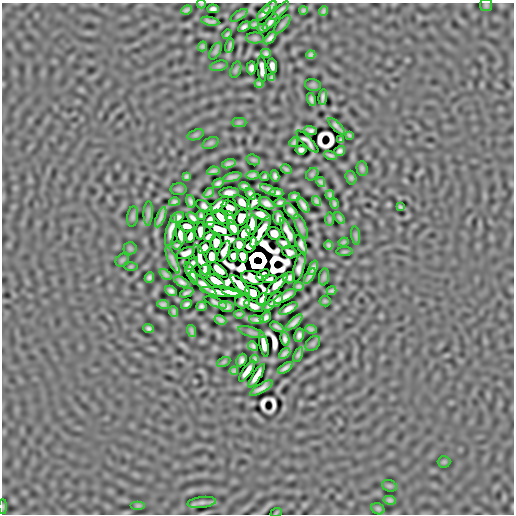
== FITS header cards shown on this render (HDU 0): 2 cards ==
NAXIS1  =                  512
NAXIS2  =                  512

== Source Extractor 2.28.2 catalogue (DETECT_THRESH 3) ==
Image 512 x 512 px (HDU 0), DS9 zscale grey, 1 PNG px = 1 image px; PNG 516 x 516 px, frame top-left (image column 1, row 512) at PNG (2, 3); each listed source drawn as its Kron ellipse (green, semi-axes under 4 px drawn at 4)
Background 3.43e-06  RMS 3.1e-04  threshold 9.20e-04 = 3 sigma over >= 5 px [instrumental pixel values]
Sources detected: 221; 15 with non-positive FLUX_AUTO (blend fragments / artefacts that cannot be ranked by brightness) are neither listed nor drawn; the other 206 listed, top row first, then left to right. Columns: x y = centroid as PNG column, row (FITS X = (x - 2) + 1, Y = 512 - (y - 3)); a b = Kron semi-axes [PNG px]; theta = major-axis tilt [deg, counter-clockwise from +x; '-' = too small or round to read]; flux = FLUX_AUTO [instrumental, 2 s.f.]
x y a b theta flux
201 4 4 3 - 0.024
486 5 6 6 - 0.032
270 7 8 3 37 0.06
213 9 6 4 -3 0.064
186 10 6 3 23 0.045
303 10 4 3 - 0.035
280 11 12 3 46 0.069
323 11 5 3 - 0.042
264 13 9 4 50 0.072
239 15 9 4 34 0.041
210 21 9 3 -11 0.063
270 22 10 3 49 0.085
254 24 4 3 - 0.037
282 24 11 5 49 0.05
244 27 6 4 37 0.065
263 28 5 3 - 0.039
227 34 5 3 - 0.034
255 38 9 5 -1 0.044
270 38 8 4 47 0.074
202 46 5 4 - 0.035
230 46 7 2 77 0.041
215 51 9 5 61 0.044
266 53 5 4 - 0.05
311 55 4 4 - 0.046
219 66 9 5 13 0.037
272 66 7 4 -81 0.084
251 68 6 4 86 0.067
262 69 13 4 -86 0.12
236 70 8 5 70 0.031
272 78 4 3 - 0.03
259 84 4 3 - 0.04
313 85 8 6 -12 0.034
323 97 8 3 83 0.058
311 100 6 3 -77 0.049
239 123 7 4 1 0.034
336 126 11 3 -45 0.069
310 131 6 4 -19 0.046
196 135 8 5 20 0.033
349 135 4 3 - 0.027
341 140 4 3 - 0.026
294 142 5 3 - 0.034
307 142 15 4 -45 0.019
211 143 8 5 26 0.038
301 150 5 4 - 0.052
340 151 5 4 - 0.056
330 155 6 3 -22 0.043
253 160 7 5 -20 0.031
229 164 7 4 16 0.059
362 168 7 5 -88 0.036
286 169 6 4 -30 0.036
213 171 6 3 11 0.047
312 174 7 5 45 0.027
252 175 6 4 5 0.056
186 176 4 3 - 0.037
265 176 4 3 - 0.033
275 176 6 4 -78 0.053
232 177 9 3 14 0.072
351 178 7 5 -74 0.033
321 182 5 3 - 0.041
218 183 6 4 31 0.057
244 186 5 4 - 0.053
178 189 8 6 -1 0.032
268 189 8 3 -22 0.074
277 192 7 4 -9 0.057
209 193 6 4 40 0.053
229 193 10 5 3 0.1
251 194 6 4 -54 0.058
330 195 4 3 - 0.038
295 197 5 4 - 0.052
191 201 6 4 -71 0.058
317 201 5 3 - 0.046
174 202 5 4 - 0.05
254 202 9 5 52 0.023
242 203 10 5 -38 0.11
267 203 8 5 -28 0.097
280 203 6 3 15 0.048
334 204 5 3 - 0.038
218 205 13 5 36 0.042
303 205 8 4 -55 0.082
204 206 9 5 -27 0.048
400 207 4 3 - 0.03
229 208 9 6 -44 0.0093
291 211 10 4 -50 0.09
148 213 12 4 87 0.06
261 214 10 4 -23 0.12
201 216 4 3 - 0.036
133 217 10 5 82 0.042
161 217 11 3 68 0.086
178 217 7 5 32 0.073
221 217 9 5 -44 0.18
193 218 7 4 -39 0.061
230 218 7 3 -68 0.031
241 218 9 6 59 0.093
279 218 7 5 -75 0.077
340 218 7 3 -53 0.038
329 219 7 4 -90 0.025
210 221 7 5 -89 0.091
252 225 10 5 79 0.088
187 226 8 5 -7 0.075
301 226 13 5 -65 0.067
233 228 8 4 -59 0.12
219 229 13 5 -22 0.042
171 230 16 4 76 0.11
200 231 9 5 86 0.1
261 232 18 5 59 0.12
244 233 7 5 53 0.16
274 233 7 6 - 0.14
288 233 16 5 -66 0.098
180 235 10 4 -81 0.11
356 235 9 4 -81 0.038
190 236 6 4 78 0.098
209 236 6 4 21 0.053
216 242 7 5 -89 0.11
344 242 5 3 - 0.029
284 243 7 5 -39 0.045
177 245 4 3 - 0.036
239 245 6 5 - 0.099
250 245 8 5 53 0.09
301 245 10 4 -67 0.053
329 245 4 3 - 0.039
204 247 7 5 43 0.021
130 248 6 6 - 0.032
224 251 11 5 66 0.063
289 252 7 5 -26 0.049
344 252 8 4 1 0.024
186 253 9 5 25 0.079
212 256 7 5 -90 0.18
233 256 5 5 - 0.076
243 256 6 5 - 0.14
122 260 7 5 45 0.03
172 260 14 4 -66 0.1
201 260 16 5 -68 0.0078
192 263 7 3 51 0.051
131 267 6 4 1 0.02
299 267 15 5 75 0.067
313 268 7 4 68 0.063
219 270 10 4 -40 0.14
205 272 7 5 -78 0.078
191 273 12 4 -64 0.11
165 274 7 4 -38 0.051
263 275 7 5 35 0.037
310 276 9 3 59 0.071
149 277 5 4 - 0.052
324 277 8 5 82 0.044
253 278 12 6 -14 0.13
289 278 6 5 - 0.046
270 279 7 4 1 0.018
215 281 10 4 -29 0.15
182 282 8 4 -29 0.076
203 284 18 4 -43 0.094
277 284 14 4 43 0.14
240 285 12 5 -44 0.14
299 286 5 3 - 0.044
171 291 6 4 -30 0.066
332 291 5 3 - 0.038
221 292 20 4 -8 0.23
232 292 11 4 -16 0.13
252 292 8 5 -33 0.15
187 293 7 3 24 0.051
285 296 12 4 30 0.11
262 299 6 4 67 0.06
276 300 8 6 47 0.038
242 301 7 6 - 0.047
325 301 5 5 - 0.026
216 302 12 4 -22 0.033
163 304 6 4 -10 0.053
186 304 6 4 33 0.052
269 305 6 4 40 0.049
201 306 5 4 - 0.051
254 306 10 5 -24 0.086
226 307 7 5 -16 0.073
288 309 10 4 30 0.11
174 311 5 3 - 0.041
239 314 5 3 - 0.038
265 318 6 4 42 0.066
220 320 6 4 -28 0.059
256 320 7 3 -6 0.064
294 322 10 4 44 0.097
277 327 7 3 -29 0.048
149 328 5 4 - 0.05
311 329 6 3 -8 0.043
191 331 6 3 -72 0.043
251 332 13 5 -16 0.058
299 335 7 5 75 0.068
285 339 7 4 -77 0.067
264 344 12 4 -79 0.15
313 344 8 6 49 0.039
253 346 5 4 - 0.047
285 353 7 4 42 0.06
298 355 8 4 68 0.043
255 359 4 3 - 0.036
242 360 6 5 - 0.061
224 362 7 4 27 0.03
285 368 8 3 34 0.07
234 371 4 4 - 0.039
247 371 12 4 55 0.15
257 376 13 4 58 0.16
261 388 13 4 31 0.1
444 462 6 6 - 0.026
389 486 7 5 -20 0.034
390 500 6 4 -12 0.051
202 502 14 5 7 0.07
138 505 7 4 0 0.035
3 507 7 3 -90 0.025
378 509 7 5 -25 0.044
276 513 6 3 20 0.017
At the frame edge (FLAGS 8, measured only in part): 3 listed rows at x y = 201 4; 202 502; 3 507
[15 non-positive-flux detections neither listed nor drawn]